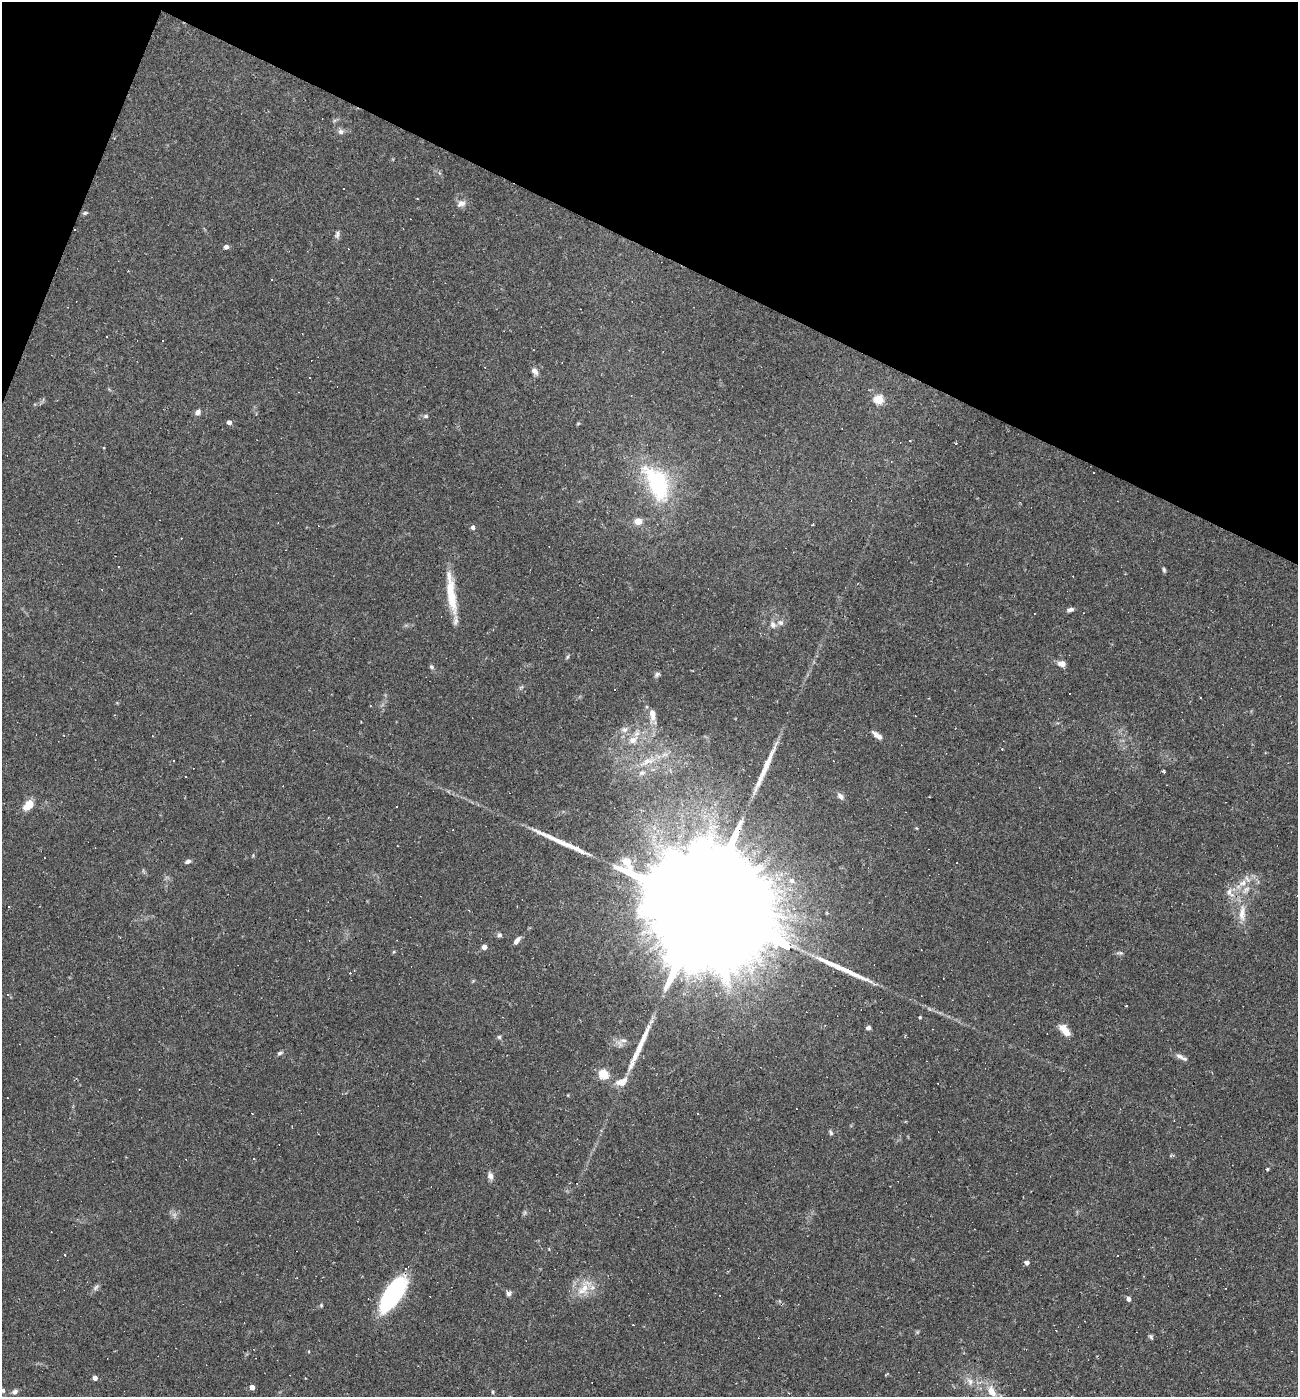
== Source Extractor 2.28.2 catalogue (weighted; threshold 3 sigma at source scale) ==
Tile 2 of 4 x 4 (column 2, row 1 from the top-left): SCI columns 1567-2862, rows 4185-5579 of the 5591 x 5579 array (HDU 1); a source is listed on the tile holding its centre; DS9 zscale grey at full resolution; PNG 1300 x 1399 px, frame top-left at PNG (2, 2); no overlay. Shown black and unused: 20% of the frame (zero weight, under 2 of 3 exposures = <1% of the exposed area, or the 3 px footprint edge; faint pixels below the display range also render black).
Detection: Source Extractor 2.28.2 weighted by HDU 2 'WHT'; one run over the whole footprint, this tile lists its part. Background 0.0501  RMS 0.0055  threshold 0.025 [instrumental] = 3 sigma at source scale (4.5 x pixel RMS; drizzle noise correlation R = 1.50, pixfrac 1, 0.05/0.05 arcsec/px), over >= 5 px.
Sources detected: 120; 1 too faint to see at this stretch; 33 cosmic-ray / hot-pixel residue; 4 long thin detections or spike segments (spike, bleed or trail) — not listed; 3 inside a brighter listed object's ellipse — not listed separately; the other 79 listed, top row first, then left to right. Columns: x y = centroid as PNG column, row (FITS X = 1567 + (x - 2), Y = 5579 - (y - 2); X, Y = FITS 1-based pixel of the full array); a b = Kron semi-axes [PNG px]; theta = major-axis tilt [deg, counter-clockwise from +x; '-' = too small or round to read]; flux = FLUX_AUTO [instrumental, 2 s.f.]
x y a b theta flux
340 131 10 6 -62 1.8
417 199 3 2 - 0.67
461 204 13 8 25 3
85 213 7 5 2 0.92
337 234 11 5 80 1.6
226 247 5 4 - 2.3
271 279 2 2 - 0.35
485 367 4 3 - 0.33
535 371 9 6 -49 2.4
878 399 5 5 - 27
198 412 7 6 - 2
426 416 7 5 15 1.1
229 422 4 4 - 2.4
910 440 3 2 - 0.63
956 444 3 2 - 0.49
657 483 47 23 -63 55
638 521 5 4 - 11
813 525 3 2 - 0.91
473 527 4 4 - 1.8
1164 570 7 4 -80 0.87
451 595 46 10 -82 18
1070 610 9 5 12 1.6
781 623 9 7 -43 2.2
773 625 10 8 -72 2.7
567 657 6 4 71 0.76
1062 664 9 7 -15 3.1
431 667 7 5 -41 0.95
657 674 8 5 39 1.3
1069 693 2 2 - 0.48
652 715 18 8 -86 5.4
625 729 10 7 23 2.6
877 735 15 6 -37 3
633 740 12 10 23 5.8
647 761 25 9 21 9.6
1164 772 5 3 - 0.81
840 796 11 6 -53 2.2
28 805 11 7 44 8.5
678 843 5 5 - 1.1
44 858 3 2 - 0.42
188 861 7 5 19 1.5
792 881 6 5 - 1.7
1243 883 13 8 24 5
1230 892 16 10 -58 5.1
8 906 3 3 - 1.8
706 908 121 21 -26 64000
1242 913 24 9 86 7.5
499 935 6 6 - 1.4
517 941 11 5 52 2.5
484 947 4 4 - 4.3
1120 953 8 4 7 1
1126 1005 3 3 - 1.2
920 1017 4 3 - 0.62
868 1028 5 5 - 1.4
1065 1030 14 6 -50 7.7
499 1037 5 5 - 0.91
623 1040 10 6 -1 2.5
280 1053 7 5 22 1.1
1180 1056 13 6 -29 2.5
604 1074 5 5 - 24
621 1082 16 9 23 5.9
831 1133 7 5 -74 0.97
1267 1169 4 3 - 0.66
490 1176 8 6 -70 2.6
1027 1263 4 4 - 2.6
1143 1276 3 2 - 0.37
585 1287 16 10 -85 7.2
508 1293 7 6 - 1.4
392 1295 36 15 57 62
720 1295 3 2 - 0.35
1129 1299 4 4 - 2.3
321 1305 5 4 - 0.6
1151 1337 8 5 -66 0.99
95 1378 4 4 - 3
970 1381 13 7 -62 3.3
252 1387 4 4 - 4.1
3 1390 6 5 - 1
991 1391 18 10 -61 6.6
15 1392 7 6 - 1.6
493 1392 5 4 - 0.72
Overlapping masked pixels (flux is a lower limit): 1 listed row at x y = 706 908